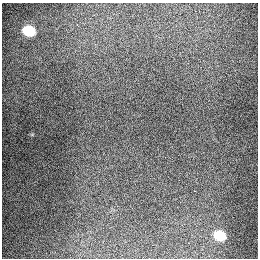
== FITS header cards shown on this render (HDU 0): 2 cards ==
NAXIS1  =                  256
NAXIS2  =                  256

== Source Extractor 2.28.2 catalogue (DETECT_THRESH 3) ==
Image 256 x 256 px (HDU 0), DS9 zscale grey, 1 PNG px = 1 image px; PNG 260 x 260 px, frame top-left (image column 1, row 256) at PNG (2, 3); no overlay
Background 1310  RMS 27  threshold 82.4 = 3 sigma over >= 5 px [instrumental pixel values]
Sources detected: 3; all 3 listed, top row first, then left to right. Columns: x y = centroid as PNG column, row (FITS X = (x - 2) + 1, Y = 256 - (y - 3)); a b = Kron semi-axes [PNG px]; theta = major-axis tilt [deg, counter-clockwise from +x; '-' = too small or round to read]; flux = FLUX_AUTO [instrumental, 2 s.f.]
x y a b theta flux
29 31 9 7 -19 83000
194 191 3 2 - 4000
220 236 9 7 -20 63000